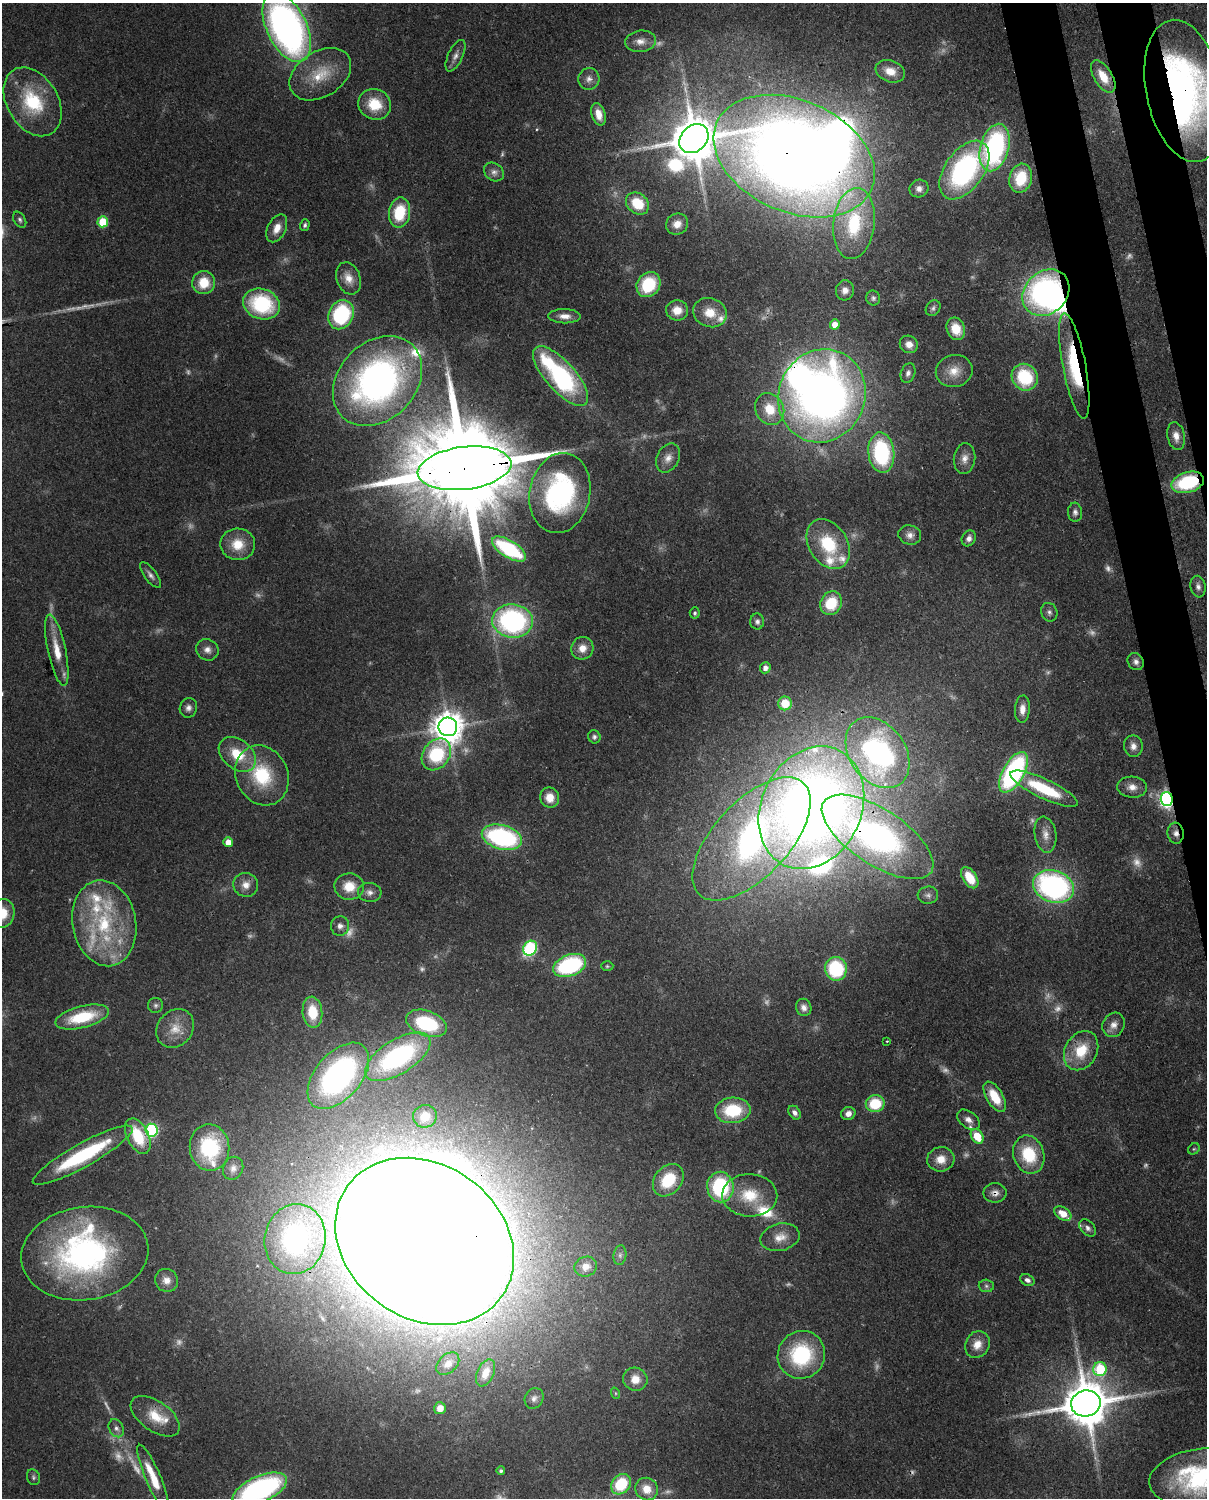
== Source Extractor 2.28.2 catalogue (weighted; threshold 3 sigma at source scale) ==
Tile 6 of 4 x 3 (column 2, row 2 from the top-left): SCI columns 1303-2507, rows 1658-3153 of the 5007 x 4916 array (HDU 1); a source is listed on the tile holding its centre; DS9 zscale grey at full resolution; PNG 1209 x 1500 px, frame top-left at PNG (2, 3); each listed source drawn as its Kron ellipse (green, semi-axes under 4 px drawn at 4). Shown black and unused: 4% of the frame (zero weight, under 3 of 4 exposures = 7% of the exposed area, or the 3 px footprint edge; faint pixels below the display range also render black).
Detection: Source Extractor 2.28.2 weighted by HDU 2 'WHT'; one run over the whole footprint, this tile lists its part. Background 0.126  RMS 0.0044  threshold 0.02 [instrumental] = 3 sigma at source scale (4.5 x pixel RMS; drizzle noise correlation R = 1.50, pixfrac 1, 0.05/0.05 arcsec/px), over >= 5 px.
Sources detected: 236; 43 too faint to see at this stretch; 7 inside a brighter object's white glare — neither listed nor drawn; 16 inside a brighter listed object's ellipse — not listed separately; the other 170 listed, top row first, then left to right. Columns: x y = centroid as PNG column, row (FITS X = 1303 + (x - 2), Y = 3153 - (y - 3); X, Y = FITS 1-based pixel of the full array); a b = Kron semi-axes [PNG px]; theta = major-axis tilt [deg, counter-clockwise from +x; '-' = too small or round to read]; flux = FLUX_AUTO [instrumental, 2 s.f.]
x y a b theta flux
287 28 37 20 -64 230
640 41 15 10 7 4.6
455 56 17 7 65 3
890 71 15 10 -20 6.9
320 74 33 22 32 18
1103 76 18 9 -58 9.9
589 79 11 10 - 3
1185 91 72 38 -78 200
33 102 37 25 -59 31
375 104 16 15 - 14
598 114 11 7 -75 5.5
694 139 16 13 44 2100
995 148 24 14 74 86
794 156 84 56 -24 890
964 170 33 19 54 86
494 172 11 8 -36 2.4
1021 178 15 11 75 19
919 189 9 9 - 2.6
637 203 12 10 -38 13
399 213 15 10 79 19
20 220 9 5 -59 1.2
103 222 5 5 - 19
854 223 36 20 83 38
677 224 11 10 - 5.2
305 225 6 4 73 1.1
277 228 15 9 63 5.2
348 278 16 12 -69 5.6
204 283 11 11 - 11
648 285 13 11 55 23
845 290 10 9 - 3
1046 293 26 21 44 120
873 298 7 7 - 1.2
262 304 19 15 -19 38
933 308 8 7 - 1.3
677 310 11 10 - 6.3
710 313 17 14 -19 8.8
341 315 15 12 65 46
565 316 16 7 0 3.9
835 324 5 5 - 5.5
956 329 11 9 -69 9.8
909 344 9 8 - 3.8
1074 366 53 11 -79 38
954 371 18 16 13 7.6
908 373 10 7 70 1.8
561 376 38 15 -48 73
1025 377 14 12 -52 27
377 381 50 38 46 190
822 396 47 43 67 360
770 409 16 14 -62 11
1176 436 14 8 -79 4.1
881 453 20 13 -84 50
668 458 15 11 63 4.2
964 459 15 10 83 4
465 468 47 21 7 15000
1188 482 16 10 16 36
560 493 40 30 79 84
1075 512 9 7 -85 1.8
910 535 11 9 -17 2.9
969 538 8 6 61 2.1
238 544 17 16 - 11
828 544 27 19 -57 24
509 549 19 8 -32 42
150 575 15 6 -53 2.2
1198 587 11 7 -80 2.1
831 603 12 10 61 17
1049 612 9 8 - 1.7
695 613 5 5 - 0.92
512 621 20 17 -6 91
757 622 8 7 - 1.5
582 648 11 11 - 5.2
57 650 36 9 -78 11
207 650 11 10 - 3.3
1136 662 9 7 -53 2.1
765 668 5 5 - 2.5
785 703 7 6 - 10
188 708 10 8 72 2.3
1022 709 14 7 86 4
448 727 9 9 - 830
594 737 7 6 - 1.2
1133 746 11 9 -80 3.2
878 753 38 28 -55 120
237 754 21 14 -39 15
436 754 17 13 54 33
1014 772 22 10 61 83
262 775 31 26 -65 29
1132 787 15 10 -5 4.4
1044 789 37 9 -25 28
550 797 10 9 - 6.6
1167 799 7 6 - 140
811 808 64 50 64 500
1176 833 10 8 -83 2.9
1045 835 18 10 -80 4.8
502 837 21 12 -15 74
878 837 64 27 -33 210
752 839 76 37 47 190
228 842 5 5 - 5.7
970 878 12 7 -57 11
246 885 12 12 - 4.3
349 886 15 13 -3 9.7
1054 886 21 16 -19 110
370 892 12 9 -4 2.9
928 895 10 8 5 2
3 913 14 11 81 9.6
104 923 43 32 -80 48
340 926 10 9 - 2.5
530 948 8 6 54 55
570 965 17 10 20 56
607 966 6 5 - 0.7
836 969 12 11 - 33
156 1005 7 7 - 1.4
804 1007 9 7 -70 2.6
312 1012 15 10 -85 13
82 1017 27 11 14 23
426 1023 21 12 -19 35
1114 1025 13 10 63 3.8
175 1028 21 17 48 10
887 1041 3 2 - 0.41
1081 1051 21 16 60 16
398 1057 37 17 31 86
338 1076 39 22 49 130
995 1097 17 8 -59 12
875 1104 9 8 - 18
733 1110 18 12 4 24
795 1113 7 5 -51 2
848 1114 7 6 - 2.9
425 1116 12 11 - 7.3
968 1120 13 8 -37 2.9
152 1130 6 6 - 62
138 1136 19 11 -64 19
977 1136 8 5 -59 11
210 1148 23 20 -85 40
1194 1149 6 5 - 0.7
83 1155 57 11 29 49
1029 1155 19 15 -71 22
941 1159 13 12 - 6.5
233 1168 12 10 65 3.1
668 1180 18 13 51 18
720 1187 15 13 -82 40
995 1193 11 9 0 3
750 1195 27 21 -1 18
1063 1214 9 6 -32 6.8
1088 1228 10 6 -45 1.8
780 1237 20 13 14 6.7
295 1239 35 30 80 98
425 1241 95 77 -36 4100
85 1254 64 46 8 140
620 1255 10 6 81 1.6
586 1267 11 10 - 3.5
166 1280 12 11 - 4.1
1027 1280 7 5 -29 2
986 1286 7 6 - 1.3
977 1344 14 12 62 6.1
801 1355 24 23 - 41
448 1364 13 9 44 3.8
1100 1369 7 6 - 32
485 1373 14 8 65 4.3
635 1379 12 11 - 5.7
615 1393 6 3 -71 0.55
534 1398 11 9 61 2.4
1086 1403 15 13 11 2200
440 1408 6 5 - 4.2
155 1416 28 15 -35 12
116 1428 9 7 -63 2
501 1471 4 4 - 1.2
33 1477 8 6 -69 1.2
153 1477 35 7 -67 14
1200 1478 51 29 7 67
621 1484 11 9 50 20
260 1489 29 13 23 100
647 1489 11 11 - 6.1
Overlapping masked pixels (flux is a lower limit): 17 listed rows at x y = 1185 91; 694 139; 794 156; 1046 293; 1074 366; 822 396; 465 468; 1188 482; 1167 799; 811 808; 1176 833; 878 837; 398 1057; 995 1193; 425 1241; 1100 1369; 1086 1403
Isophote crosses this tile's border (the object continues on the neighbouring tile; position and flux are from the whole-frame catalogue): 6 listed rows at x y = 287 28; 1185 91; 794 156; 3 913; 1200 1478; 260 1489